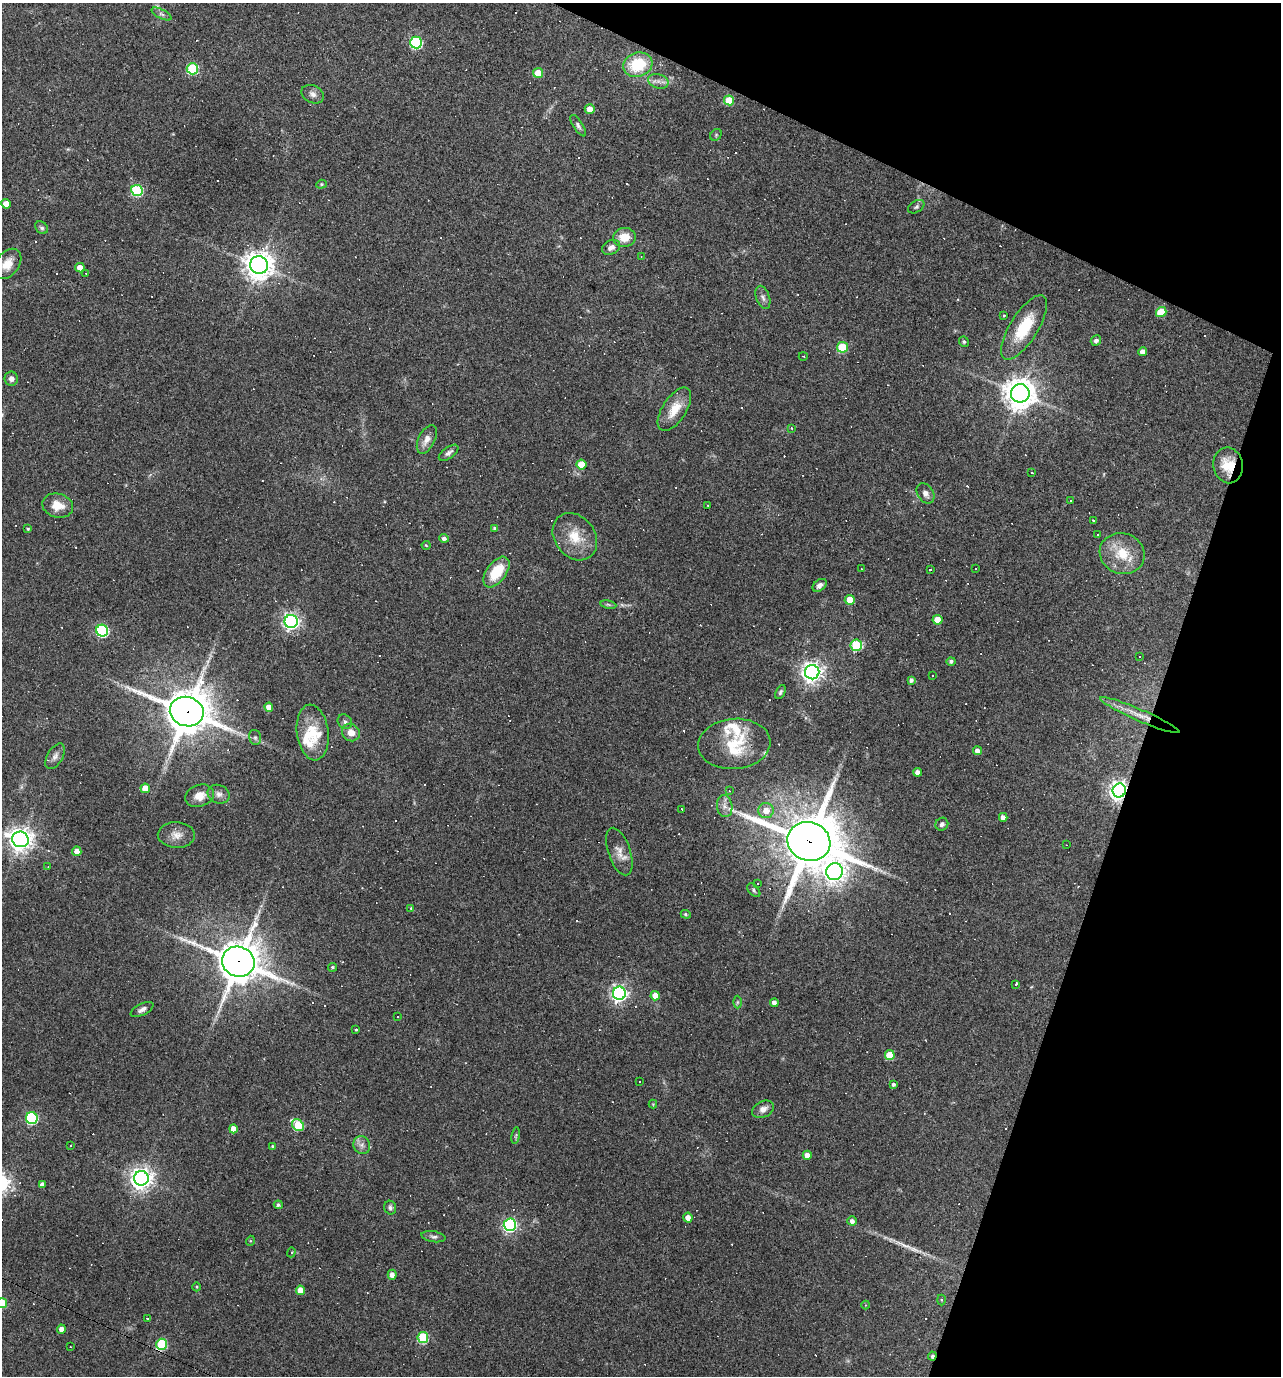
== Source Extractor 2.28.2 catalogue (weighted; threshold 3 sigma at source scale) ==
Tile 8 of 4 x 4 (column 4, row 2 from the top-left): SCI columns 3970-5248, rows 2751-4124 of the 5514 x 5499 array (HDU 1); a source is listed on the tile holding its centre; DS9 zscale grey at full resolution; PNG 1283 x 1378 px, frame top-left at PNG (2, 3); each listed source drawn as its Kron ellipse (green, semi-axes under 4 px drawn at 4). Shown black and unused: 18% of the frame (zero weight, under 3 of 4 exposures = <1% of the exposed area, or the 3 px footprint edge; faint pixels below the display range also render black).
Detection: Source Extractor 2.28.2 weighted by HDU 2 'WHT'; one run over the whole footprint, this tile lists its part. Background 0.0693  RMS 0.0056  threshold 0.0251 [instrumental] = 3 sigma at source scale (4.5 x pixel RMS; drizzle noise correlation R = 1.50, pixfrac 1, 0.05/0.05 arcsec/px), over >= 5 px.
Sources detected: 249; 1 too faint to see at this stretch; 92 cosmic-ray / hot-pixel residue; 1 long thin detection or spike segment (spike, bleed or trail) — neither listed nor drawn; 7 inside a brighter listed object's ellipse — not listed separately; the other 148 listed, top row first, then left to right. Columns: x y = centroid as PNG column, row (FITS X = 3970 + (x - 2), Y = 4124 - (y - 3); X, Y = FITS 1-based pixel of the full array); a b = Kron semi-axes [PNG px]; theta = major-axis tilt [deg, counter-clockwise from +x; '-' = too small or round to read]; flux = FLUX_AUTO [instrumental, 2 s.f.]
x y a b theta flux
162 14 11 4 -27 1.7
416 42 6 6 - 70
638 65 15 12 17 24
192 69 5 5 - 44
538 73 5 5 - 11
658 81 10 7 -15 2.9
313 94 12 8 -26 2.8
729 100 5 5 - 15
590 109 5 5 - 4.8
578 126 12 4 -57 1.6
716 135 6 5 - 0.85
321 184 5 4 - 0.72
137 190 6 5 - 56
6 204 5 4 - 5.9
916 207 9 5 33 1.2
42 228 7 5 -43 1.3
624 237 11 9 3 8.5
611 247 9 7 29 2.7
641 256 4 4 - 0.46
7 264 17 11 52 7.3
259 265 9 9 - 730
80 268 5 4 - 6.2
86 274 3 3 - 0.49
763 297 12 7 -71 2.2
1161 312 5 5 - 18
1004 315 3 3 - 0.54
1024 327 37 14 58 22
1096 340 5 5 - 1.8
964 342 5 4 - 1.1
842 347 5 5 - 28
1143 352 4 4 - 3.6
803 356 4 2 - 0.38
11 379 7 6 - 2.2
1020 393 9 9 - 930
674 409 25 12 57 11
791 428 4 3 - 0.62
427 439 15 8 64 4.4
449 453 11 5 36 2.1
581 465 5 5 - 12
1228 465 18 14 -80 13
1032 473 3 3 - 1.5
925 493 11 8 -56 2.8
1070 501 3 3 - 1.2
708 505 3 2 - 0.61
58 506 15 12 -13 8.6
1093 520 3 2 - 0.79
495 528 4 3 - 1.5
28 529 3 3 - 0.79
1098 535 3 3 - 0.77
575 537 25 20 -52 15
444 538 5 4 - 1.8
426 545 4 4 - 0.55
1122 554 23 20 -20 16
976 568 3 3 - 1.2
861 569 2 2 - 0.38
930 570 3 3 - 4.3
496 572 17 10 54 17
820 585 8 5 38 2.2
850 600 5 5 - 12
608 605 8 4 -9 0.95
937 620 5 5 - 9.2
291 621 6 6 - 190
102 631 6 6 - 83
856 645 6 5 - 38
1140 656 3 2 - 0.65
951 661 4 4 - 1.4
812 672 7 7 - 350
933 675 3 2 - 0.79
911 680 4 4 - 1.6
780 692 7 4 63 1.1
269 707 4 4 - 4.3
187 712 17 14 -17 2000
1140 715 43 6 -23 8.6
345 722 8 6 -50 1.6
313 732 28 16 -83 16
351 733 9 8 - 4.8
255 737 8 6 -74 1.4
734 744 36 25 5 22
978 751 4 4 - 4.2
55 756 14 7 59 2.7
918 772 4 4 - 3
145 788 5 4 - 8.3
1119 790 7 6 - 320
729 791 3 3 - 0.36
219 794 11 9 -23 2.9
200 796 15 11 18 6.3
725 806 11 7 -80 3
682 809 3 3 - 2.8
766 811 8 7 - 5.4
1003 817 4 4 - 2.6
942 824 6 6 - 1.7
176 835 18 13 -2 5.5
20 839 8 7 - 480
809 841 22 19 -19 3300
1066 845 2 2 - 0.4
77 851 4 4 - 4.1
619 852 25 11 -71 6.1
48 866 4 3 - 0.39
834 872 8 8 - 330
758 883 3 3 - 1.3
754 890 8 5 -47 1.1
411 908 3 3 - 0.99
686 914 5 4 - 0.7
238 962 16 15 - 1700
332 967 4 4 - 0.79
1016 984 3 3 - 5
619 993 6 6 - 200
655 996 5 4 - 7
737 1002 6 4 89 0.8
774 1003 4 4 - 2.5
142 1009 12 5 27 2.3
397 1017 3 3 - 0.69
356 1030 3 2 - 0.55
890 1055 5 5 - 16
640 1082 2 2 - 0.4
893 1084 4 3 - 1.2
653 1104 4 4 - 0.5
763 1109 11 8 26 3.4
32 1118 6 6 - 70
298 1125 7 5 -40 30
233 1129 4 4 - 4.7
516 1136 8 4 81 0.87
362 1145 9 8 - 2.7
70 1146 3 3 - 0.67
272 1146 4 3 - 0.67
807 1155 4 4 - 3.5
141 1178 7 7 - 420
42 1184 4 4 - 2.5
278 1205 4 4 - 1.2
390 1208 7 6 - 1.5
688 1218 5 4 - 4
852 1221 4 4 - 2.3
510 1225 6 6 - 110
433 1237 12 5 -9 1.6
250 1241 5 3 - 0.5
291 1252 5 4 - 0.73
392 1275 5 4 - 3.3
197 1287 4 3 - 0.54
300 1290 5 4 - 8.4
942 1300 5 3 - 0.6
2 1303 5 5 - 20
866 1305 4 4 - 0.58
147 1318 3 3 - 0.93
61 1329 4 4 - 3.3
423 1337 5 5 - 39
162 1344 5 5 - 42
70 1347 2 2 - 0.33
932 1356 4 3 - 1.5
Overlapping masked pixels (flux is a lower limit): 6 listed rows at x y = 1228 465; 187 712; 1119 790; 809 841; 238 962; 932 1356
Isophote crosses this tile's border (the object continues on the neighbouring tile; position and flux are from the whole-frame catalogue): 1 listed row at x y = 2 1303